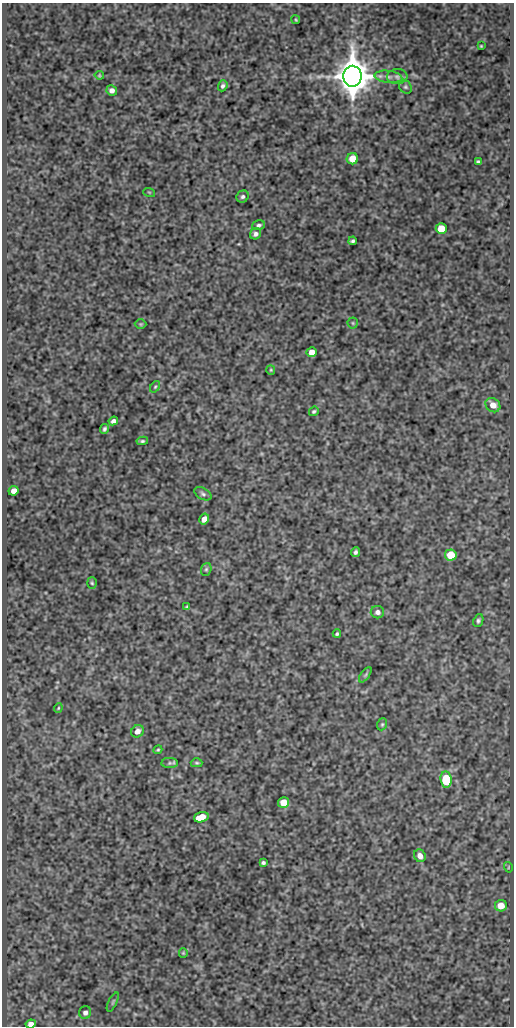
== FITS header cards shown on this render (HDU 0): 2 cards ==
NAXIS1  =                  512
NAXIS2  =                 1024

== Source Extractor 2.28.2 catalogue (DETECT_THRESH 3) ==
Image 512 x 1024 px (HDU 0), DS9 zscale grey, 1 PNG px = 1 image px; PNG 516 x 1028 px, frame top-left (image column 1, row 1024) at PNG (2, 3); each listed source drawn as its Kron ellipse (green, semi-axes under 4 px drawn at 4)
Background 520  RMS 1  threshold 3.07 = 3 sigma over >= 5 px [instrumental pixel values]
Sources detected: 56; all 56 listed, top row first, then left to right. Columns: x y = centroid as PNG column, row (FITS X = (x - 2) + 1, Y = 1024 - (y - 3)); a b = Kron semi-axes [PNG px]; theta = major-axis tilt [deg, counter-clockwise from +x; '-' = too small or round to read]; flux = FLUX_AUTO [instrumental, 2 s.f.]
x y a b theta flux
296 20 4 3 - 69
481 46 3 2 - 59
99 75 4 4 - 75
352 76 10 9 - 190000
397 76 10 7 4 290
388 77 14 6 -7 370
223 86 5 4 - 160
405 87 7 6 - 140
112 90 5 5 - 290
352 159 6 5 - 890
478 162 4 3 - 120
149 192 6 4 -18 72
243 197 6 5 - 170
259 225 6 5 - 160
441 229 5 5 - 1800
256 234 6 5 - 210
353 241 4 3 - 130
353 323 5 5 - 97
141 324 6 5 - 90
312 352 5 5 - 610
271 370 5 4 - 73
155 387 6 4 53 92
493 405 8 6 -40 660
314 411 5 4 - 110
113 421 5 4 - 230
104 429 5 4 - 150
142 441 6 4 10 120
14 491 5 4 - 390
203 494 9 5 -30 190
204 519 5 4 - 410
356 552 5 4 - 160
451 555 6 5 - 1800
206 569 6 5 - 120
92 583 6 4 -86 97
187 607 4 3 - 100
377 612 7 6 - 240
478 621 7 4 68 150
337 634 4 3 - 100
365 675 9 4 55 130
58 708 4 4 - 71
382 724 6 5 - 100
137 731 7 6 - 430
158 750 4 4 - 80
170 763 8 5 0 140
197 763 6 4 -1 97
446 779 8 5 -85 2700
284 802 5 5 - 1200
201 817 7 5 17 1400
420 856 6 5 - 480
263 863 4 3 - 130
508 867 5 3 - 57
501 906 6 5 - 810
183 953 5 4 - 76
113 1002 10 3 64 100
85 1013 6 6 - 240
31 1024 5 4 - 410
At the frame edge (FLAGS 8, measured only in part): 1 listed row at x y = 31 1024